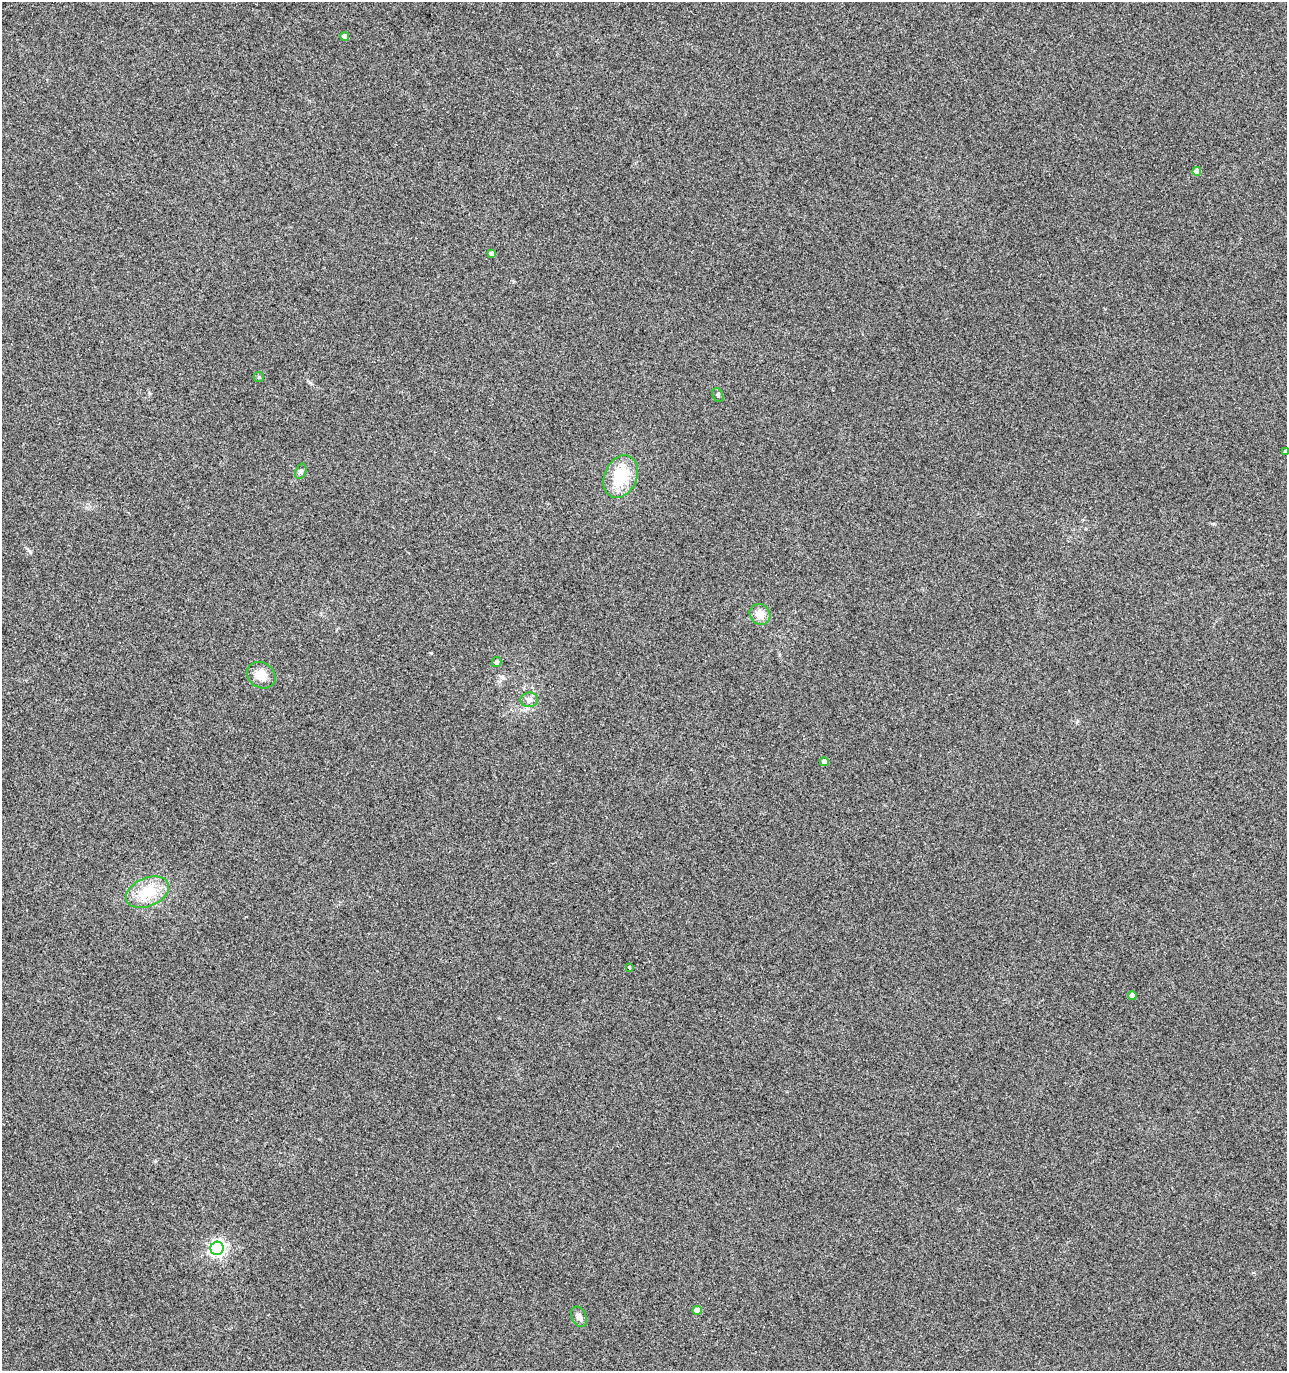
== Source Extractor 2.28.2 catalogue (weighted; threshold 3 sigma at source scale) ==
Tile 11 of 4 x 4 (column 3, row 3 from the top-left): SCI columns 2846-4130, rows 1370-2738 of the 5625 x 5484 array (HDU 1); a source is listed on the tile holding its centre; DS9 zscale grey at full resolution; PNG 1289 x 1373 px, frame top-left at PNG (2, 2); each listed source drawn as its Kron ellipse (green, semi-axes under 4 px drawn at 4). Shown black and unused: <1% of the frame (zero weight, under 3 of 4 exposures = <1% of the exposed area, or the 3 px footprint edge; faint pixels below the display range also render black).
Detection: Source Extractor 2.28.2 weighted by HDU 2 'WHT'; one run over the whole footprint, this tile lists its part. Background 0.0334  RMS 0.0091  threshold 0.0407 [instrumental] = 3 sigma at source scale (4.5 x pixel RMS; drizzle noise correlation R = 1.50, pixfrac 1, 0.0396/0.0396 arcsec/px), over >= 5 px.
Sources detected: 19; all 19 listed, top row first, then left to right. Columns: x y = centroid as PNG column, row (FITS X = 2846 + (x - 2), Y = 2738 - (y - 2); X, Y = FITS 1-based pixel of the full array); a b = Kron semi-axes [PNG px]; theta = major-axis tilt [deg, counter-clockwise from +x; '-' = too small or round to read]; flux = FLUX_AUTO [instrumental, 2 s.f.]
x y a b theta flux
345 36 4 4 - 5.6
1197 171 4 4 - 7
491 253 4 4 - 3.3
259 377 5 5 - 1.2
718 395 7 5 -65 1.8
1286 452 4 4 - 2.5
301 471 8 5 71 1.9
621 476 22 16 66 33
760 614 11 9 -44 9.3
496 662 5 5 - 3.3
261 675 15 12 -32 12
529 700 9 7 6 3.6
824 762 4 4 - 5.5
148 892 23 14 23 28
629 967 3 3 - 0.88
1132 995 4 4 - 4.1
217 1248 6 6 - 280
697 1310 4 4 - 7.2
579 1317 11 7 -65 4.3
Isophote crosses this tile's border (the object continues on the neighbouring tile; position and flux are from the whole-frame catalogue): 1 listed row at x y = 1286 452
Unlisted compact peaks at least as high as the median listed source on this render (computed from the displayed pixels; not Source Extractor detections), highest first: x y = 30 552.